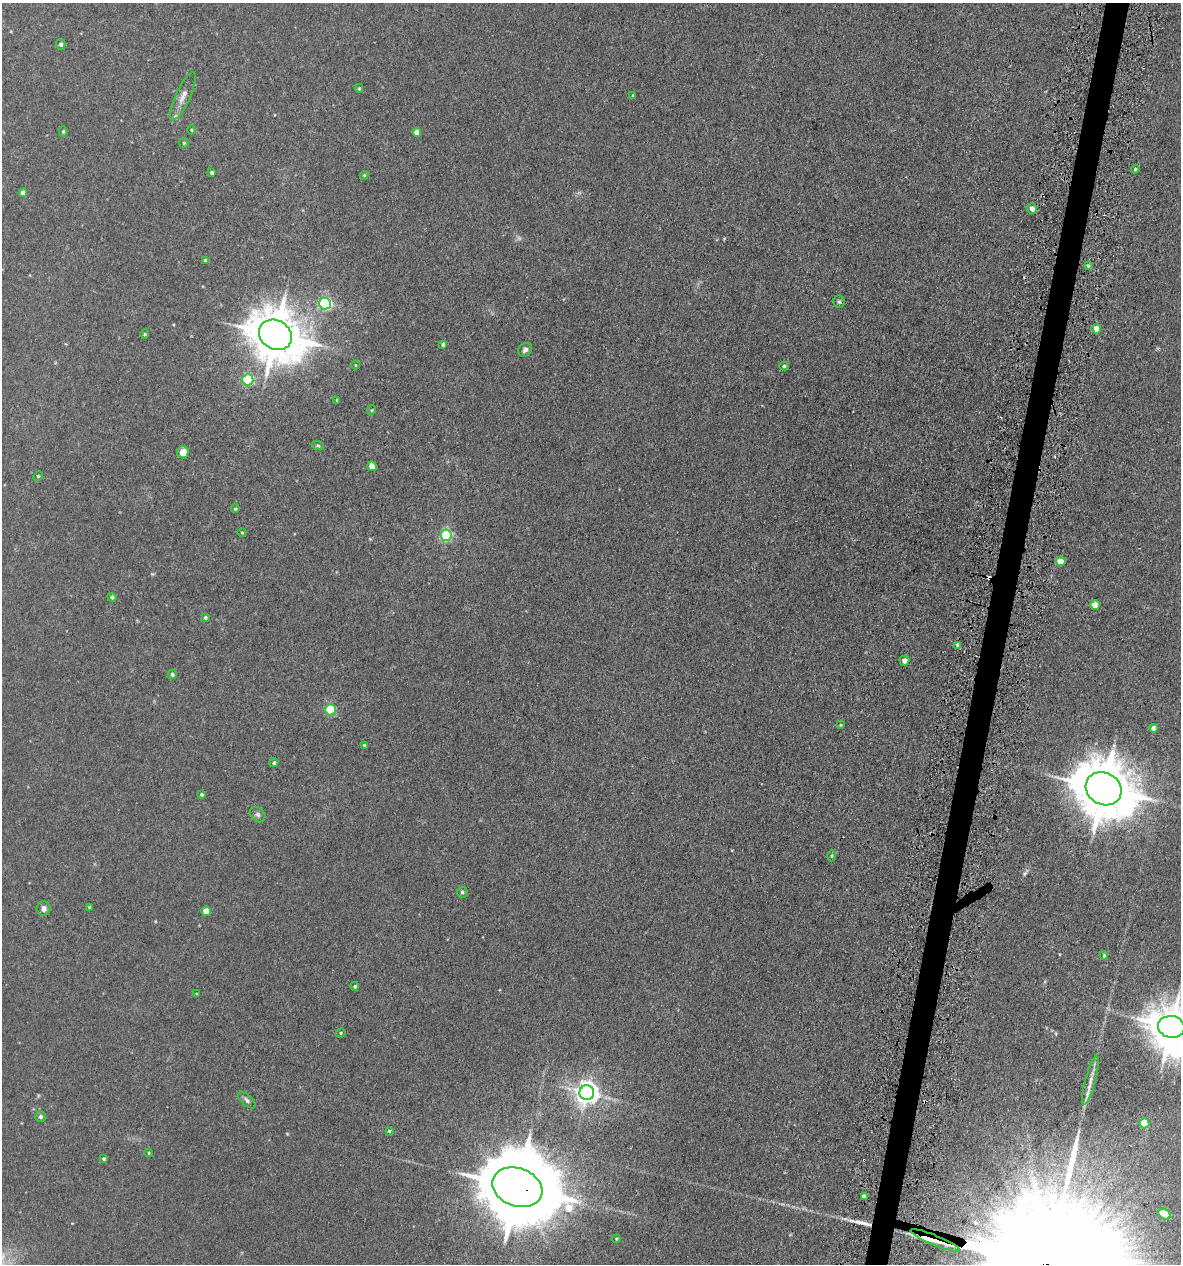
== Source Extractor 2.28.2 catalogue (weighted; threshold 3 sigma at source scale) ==
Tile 10 of 4 x 4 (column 2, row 3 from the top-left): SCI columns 1515-2693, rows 1312-2573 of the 5222 x 5150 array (HDU 1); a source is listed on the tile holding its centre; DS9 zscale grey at full resolution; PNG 1183 x 1266 px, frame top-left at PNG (2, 3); each listed source drawn as its Kron ellipse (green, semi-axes under 4 px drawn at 4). Shown black and unused: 2% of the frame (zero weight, under 3 of 5 exposures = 5% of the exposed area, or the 3 px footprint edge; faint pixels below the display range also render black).
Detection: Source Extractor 2.28.2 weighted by HDU 2 'WHT'; one run over the whole footprint, this tile lists its part. Background 0.0181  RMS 0.0034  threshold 0.0152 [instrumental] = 3 sigma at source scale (4.5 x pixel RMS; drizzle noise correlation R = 1.50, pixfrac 1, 0.05/0.05 arcsec/px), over >= 5 px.
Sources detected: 77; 1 too faint to see at this stretch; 1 cosmic-ray / hot-pixel residue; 1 long thin detection or spike segment (spike, bleed or trail) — neither listed nor drawn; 2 inside a brighter listed object's ellipse — not listed separately; the other 72 listed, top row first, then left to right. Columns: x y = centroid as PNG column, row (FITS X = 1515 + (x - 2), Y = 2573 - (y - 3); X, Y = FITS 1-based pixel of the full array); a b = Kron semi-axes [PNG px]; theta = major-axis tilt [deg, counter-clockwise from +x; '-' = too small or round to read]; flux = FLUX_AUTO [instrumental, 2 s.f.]
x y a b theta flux
61 44 5 4 - 1
359 88 4 4 - 0.43
633 95 4 3 - 0.33
183 96 26 7 66 3
191 130 5 3 - 0.32
63 132 5 4 - 0.54
417 132 4 4 - 3
184 143 5 4 - 0.38
1135 169 4 3 - 0.4
212 173 4 3 - 0.77
364 175 4 4 - 0.35
23 193 4 4 - 2.5
1032 209 5 5 - 2.2
206 261 4 4 - 1
1088 266 4 3 - 0.48
839 302 6 5 - 0.6
325 304 6 6 - 55
1096 329 5 5 - 2.9
145 334 4 4 - 0.42
275 335 17 14 -31 1500
443 344 4 4 - 0.86
525 350 7 6 - 1
355 365 4 3 - 0.25
784 366 5 4 - 0.47
248 380 5 5 - 34
337 400 3 3 - 0.37
372 410 5 3 - 0.29
318 446 6 4 -19 0.49
183 452 6 6 - 3.3
372 466 5 4 - 4
38 476 5 4 - 0.37
235 509 4 4 - 0.43
242 533 4 3 - 0.31
446 535 6 5 - 43
1061 561 5 4 - 5.7
112 597 4 4 - 0.7
1095 605 5 4 - 5.8
205 617 4 4 - 0.61
957 645 4 3 - 1.4
904 661 5 5 - 2.1
172 674 5 4 - 0.72
330 710 5 5 - 21
840 725 3 3 - 0.3
1154 728 4 4 - 2.3
364 745 4 4 - 0.39
274 763 4 4 - 0.7
1104 789 18 16 -31 2000
202 794 3 3 - 0.48
258 815 9 6 -45 0.96
832 856 5 3 - 0.35
462 892 5 5 - 0.67
90 908 3 3 - 0.61
44 909 7 7 - 1.5
206 911 5 4 - 5.8
1104 956 4 3 - 0.42
355 986 4 4 - 0.53
197 994 3 3 - 0.3
1171 1027 13 11 -10 1000
341 1033 5 4 - 0.37
1091 1080 25 5 75 2.8
587 1093 7 7 - 280
247 1100 11 5 -41 1
40 1117 5 5 - 0.74
1144 1123 5 5 - 10
389 1131 3 3 - 0.36
149 1153 4 4 - 0.39
104 1159 3 3 - 0.56
517 1187 26 19 -20 4700
864 1197 4 4 - 1.6
1164 1214 7 5 -33 13
616 1239 4 4 - 0.36
935 1240 26 5 -22 9.2
Overlapping masked pixels (flux is a lower limit): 2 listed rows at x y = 517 1187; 935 1240
Isophote crosses this tile's border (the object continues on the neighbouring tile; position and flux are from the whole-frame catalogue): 1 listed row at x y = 1171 1027